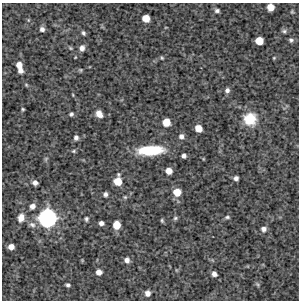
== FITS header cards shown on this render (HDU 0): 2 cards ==
NAXIS1  =                  297 /Length X axis
NAXIS2  =                  298 /Length Y axis

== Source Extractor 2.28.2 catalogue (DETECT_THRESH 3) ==
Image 297 x 298 px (HDU 0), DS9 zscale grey, 1 PNG px = 1 image px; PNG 301 x 302 px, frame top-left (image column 1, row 298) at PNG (2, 3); no overlay
Background 5110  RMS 210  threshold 642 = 3 sigma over >= 5 px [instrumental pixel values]
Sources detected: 58; all 58 listed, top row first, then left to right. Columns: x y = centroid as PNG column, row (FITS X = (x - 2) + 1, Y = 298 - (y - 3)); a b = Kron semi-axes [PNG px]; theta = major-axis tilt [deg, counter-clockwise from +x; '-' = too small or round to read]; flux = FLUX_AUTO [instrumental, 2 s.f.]
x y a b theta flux
270 7 6 6 - 1.6e+05
217 11 5 4 - 3.6e+04
292 12 4 3 - 1.7e+04
146 18 6 6 - 1.8e+05
42 29 5 5 - 4.5e+04
284 31 7 5 0 2.9e+04
83 33 6 5 - 3.0e+04
291 40 6 6 - 3.1e+04
259 41 6 6 - 2.2e+05
70 48 6 4 -22 2.0e+04
82 48 8 6 82 6.6e+04
75 57 4 3 - 1.0e+04
162 58 5 4 - 1.7e+04
274 58 4 3 - 1.3e+04
19 65 6 5 - 1.0e+05
20 70 5 5 - 6.0e+04
80 70 6 4 -21 1.9e+04
26 85 5 4 - 1.5e+04
227 90 6 5 - 4.8e+04
73 95 5 3 - 1.1e+04
23 109 3 2 - 1.5e+04
71 114 4 4 - 2.9e+04
99 114 7 6 - 1.0e+05
250 119 13 13 - 3.9e+05
166 122 6 6 - 2.0e+05
198 128 6 5 - 1.7e+05
181 136 6 6 - 5.4e+04
76 138 6 5 - 4.0e+04
150 150 25 9 3 6.9e+05
74 151 6 4 21 2.0e+04
184 156 5 4 - 4.2e+04
46 159 6 4 60 2.0e+04
169 171 5 5 - 1.2e+05
236 178 4 4 - 4.7e+04
118 181 8 6 85 2.3e+05
35 183 5 4 - 5.8e+04
177 192 7 7 - 1.9e+05
105 194 5 4 - 4.2e+04
125 197 5 5 - 1.9e+04
32 206 7 6 - 6.6e+04
227 217 6 4 7 2.6e+04
21 218 10 7 76 1.1e+05
47 218 14 13 - 1.8e+06
175 218 6 5 - 2.5e+04
86 219 5 4 - 2.7e+04
162 220 6 4 -64 2.1e+04
101 223 4 4 - 5.3e+04
32 225 10 8 -29 6.4e+04
117 225 6 6 - 2.2e+05
264 229 7 7 - 5.4e+04
11 247 5 5 - 8.9e+04
127 260 7 6 - 6.6e+04
176 270 6 3 -71 1.3e+04
99 272 6 5 - 8.1e+04
214 274 5 4 - 6.3e+04
257 284 8 5 -39 2.6e+04
68 285 4 3 - 3.3e+04
148 293 6 6 - 7.7e+04
At the frame edge (FLAGS 8, measured only in part): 1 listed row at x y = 270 7